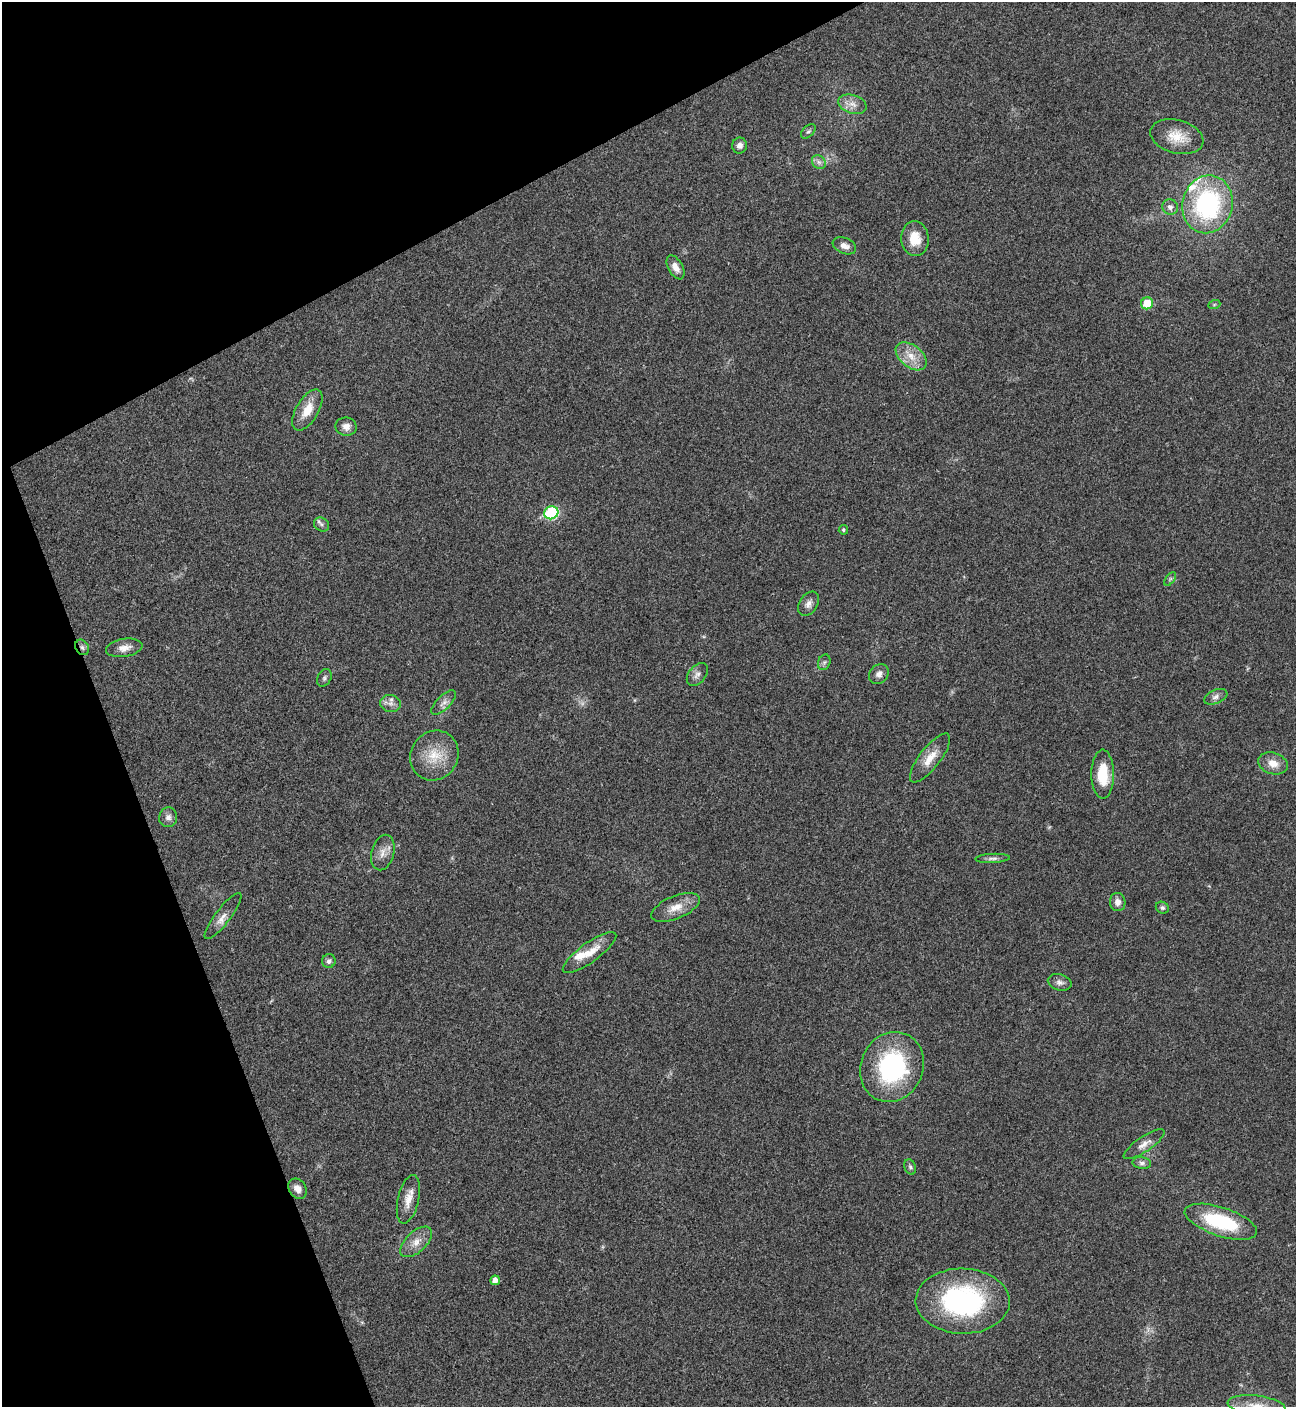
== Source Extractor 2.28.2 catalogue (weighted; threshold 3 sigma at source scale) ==
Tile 5 of 4 x 4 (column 1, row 2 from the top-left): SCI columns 288-1581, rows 2815-4219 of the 5619 x 5631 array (HDU 1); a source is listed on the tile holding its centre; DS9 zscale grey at full resolution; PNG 1298 x 1409 px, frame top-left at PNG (2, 2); each listed source drawn as its Kron ellipse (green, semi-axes under 4 px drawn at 4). Shown black and unused: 21% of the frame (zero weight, under 3 of 4 exposures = <1% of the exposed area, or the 3 px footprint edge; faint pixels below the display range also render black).
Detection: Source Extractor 2.28.2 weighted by HDU 2 'WHT'; one run over the whole footprint, this tile lists its part. Background 0.0201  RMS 0.0039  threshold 0.0176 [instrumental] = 3 sigma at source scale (4.5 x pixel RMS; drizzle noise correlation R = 1.50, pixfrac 1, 0.05/0.05 arcsec/px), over >= 5 px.
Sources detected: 58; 1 too faint to see at this stretch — neither listed nor drawn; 3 inside a brighter listed object's ellipse — not listed separately; the other 54 listed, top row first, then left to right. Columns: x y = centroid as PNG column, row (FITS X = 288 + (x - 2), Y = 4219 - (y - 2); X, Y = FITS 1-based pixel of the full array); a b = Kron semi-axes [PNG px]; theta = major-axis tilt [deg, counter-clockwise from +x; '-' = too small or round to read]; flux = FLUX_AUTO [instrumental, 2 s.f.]
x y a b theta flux
852 104 15 9 -17 3.2
808 131 9 5 43 0.85
1177 137 27 16 -15 8.4
739 145 8 7 - 1.9
819 162 7 6 - 1.3
1207 204 29 25 75 54
1170 207 8 7 - 1.7
915 239 17 14 -85 7.2
844 246 12 7 -23 2.4
675 267 13 7 -61 2.7
1147 303 6 6 - 8.5
1214 305 6 4 20 0.56
911 356 18 11 -39 5.6
307 410 23 11 59 7.2
346 427 10 9 - 2.5
551 513 7 6 - 35
321 524 8 6 -33 1.1
843 530 5 4 - 0.74
1170 579 8 4 53 0.76
809 604 13 9 57 2.2
82 647 8 6 -58 1.3
124 648 18 9 9 3.3
824 662 8 6 68 1
697 674 13 8 50 1.9
879 674 11 9 47 2.2
324 678 9 6 60 1
1216 697 12 7 23 1.7
391 703 10 8 -11 2.2
444 703 16 6 44 2.1
434 756 26 23 51 11
930 758 30 10 52 6.1
1273 763 15 10 -17 4.3
1103 774 24 11 -90 12
168 817 10 9 - 2
383 853 18 11 75 3.7
993 858 17 4 2 1.5
1118 902 9 7 -77 2.4
675 907 26 11 22 5.9
1162 908 7 5 -28 0.87
223 916 28 7 52 3.2
589 953 32 9 36 7
329 961 7 6 - 1.2
1060 982 12 8 -15 1.8
892 1067 36 31 67 49
1144 1144 24 7 34 3.1
1142 1163 9 6 -7 1.3
910 1167 8 5 -68 0.82
298 1189 11 8 -57 2.7
408 1199 25 10 77 4.9
1221 1222 38 14 -18 30
416 1242 19 10 43 4.3
495 1280 5 4 - 2.3
963 1301 47 32 -2 67
1256 1406 29 10 -7 7.3
Overlapping masked pixels (flux is a lower limit): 1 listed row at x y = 82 647
Isophote crosses this tile's border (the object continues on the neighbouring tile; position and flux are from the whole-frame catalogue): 1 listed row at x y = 1256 1406